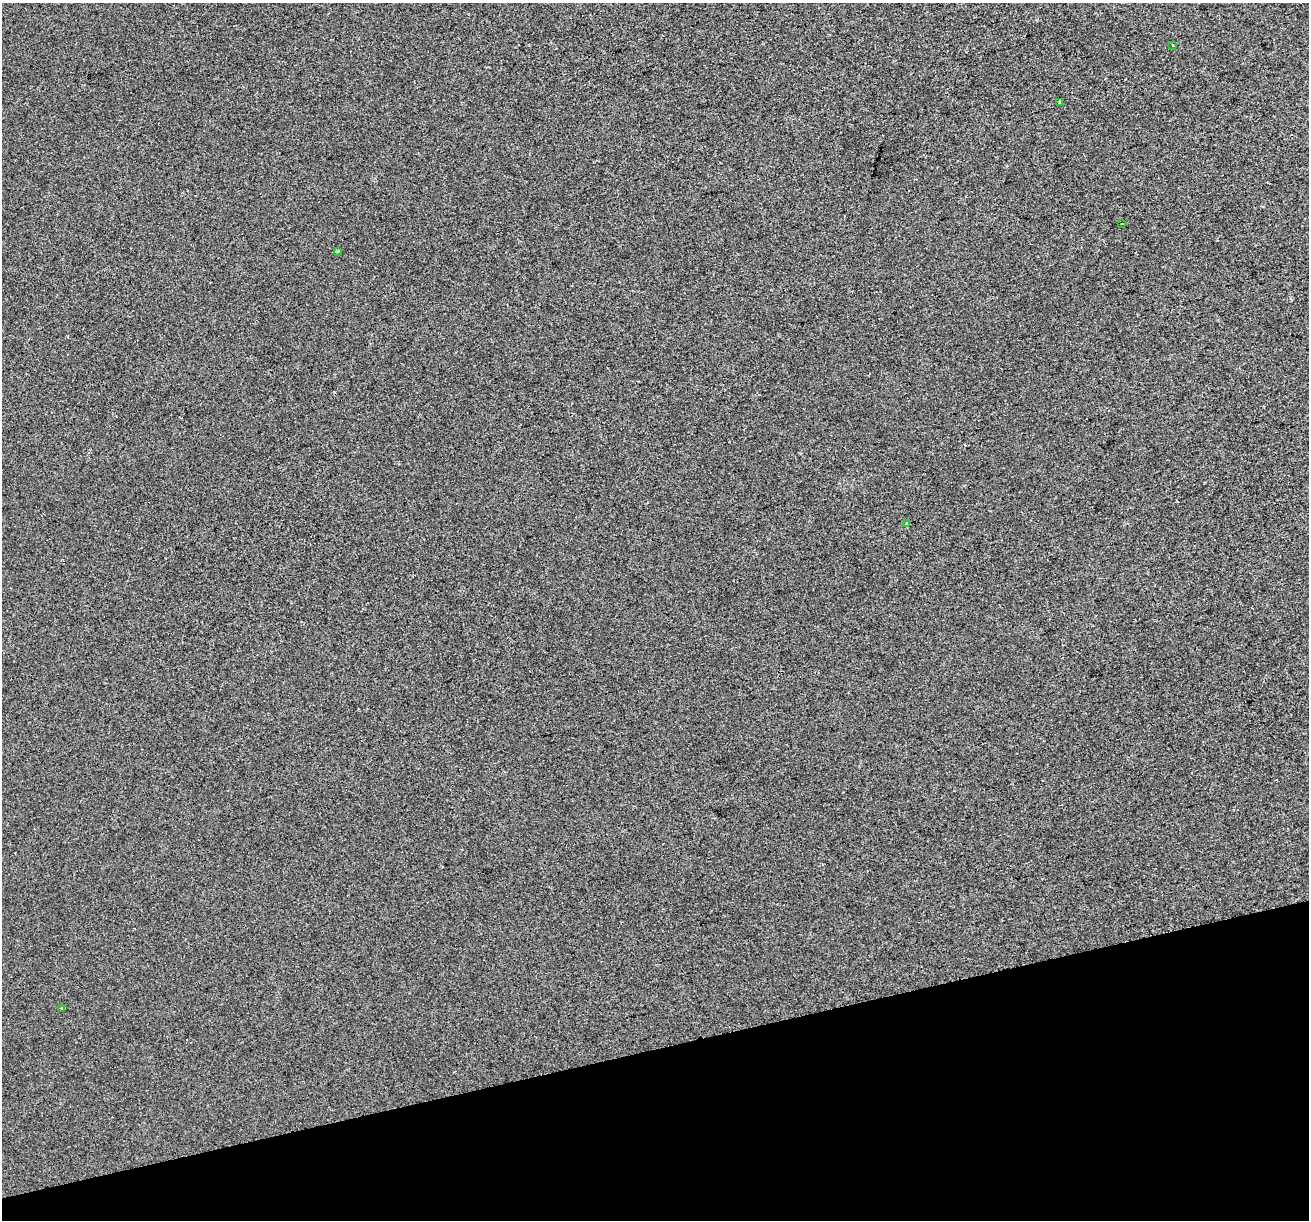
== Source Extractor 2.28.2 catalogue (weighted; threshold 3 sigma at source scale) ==
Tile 14 of 4 x 4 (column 2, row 4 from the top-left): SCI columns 1351-2657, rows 122-1339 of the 5314 x 5062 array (HDU 1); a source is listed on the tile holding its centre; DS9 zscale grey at full resolution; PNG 1311 x 1222 px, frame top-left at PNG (2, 3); each listed source drawn as its Kron ellipse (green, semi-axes under 4 px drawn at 4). Shown black and unused: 14% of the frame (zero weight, under 2 of 3 exposures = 2% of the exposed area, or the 3 px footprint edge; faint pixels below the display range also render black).
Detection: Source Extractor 2.28.2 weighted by HDU 2 'WHT'; one run over the whole footprint, this tile lists its part. Background 7.35e-04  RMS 0.0073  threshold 0.0327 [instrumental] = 3 sigma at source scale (4.5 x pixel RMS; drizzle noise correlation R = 1.50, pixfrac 1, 0.0396/0.0396 arcsec/px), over >= 5 px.
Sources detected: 6; all 6 listed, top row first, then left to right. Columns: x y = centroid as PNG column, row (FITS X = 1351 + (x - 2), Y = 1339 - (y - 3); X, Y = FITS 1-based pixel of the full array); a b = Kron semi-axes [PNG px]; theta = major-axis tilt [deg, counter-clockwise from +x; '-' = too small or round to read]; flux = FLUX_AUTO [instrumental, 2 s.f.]
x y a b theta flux
1173 46 3 2 - 0.87
1060 102 3 3 - 3.1
1121 224 3 2 - 0.69
338 251 3 2 - 1.4
907 524 3 3 - 2.2
61 1008 3 3 - 0.78